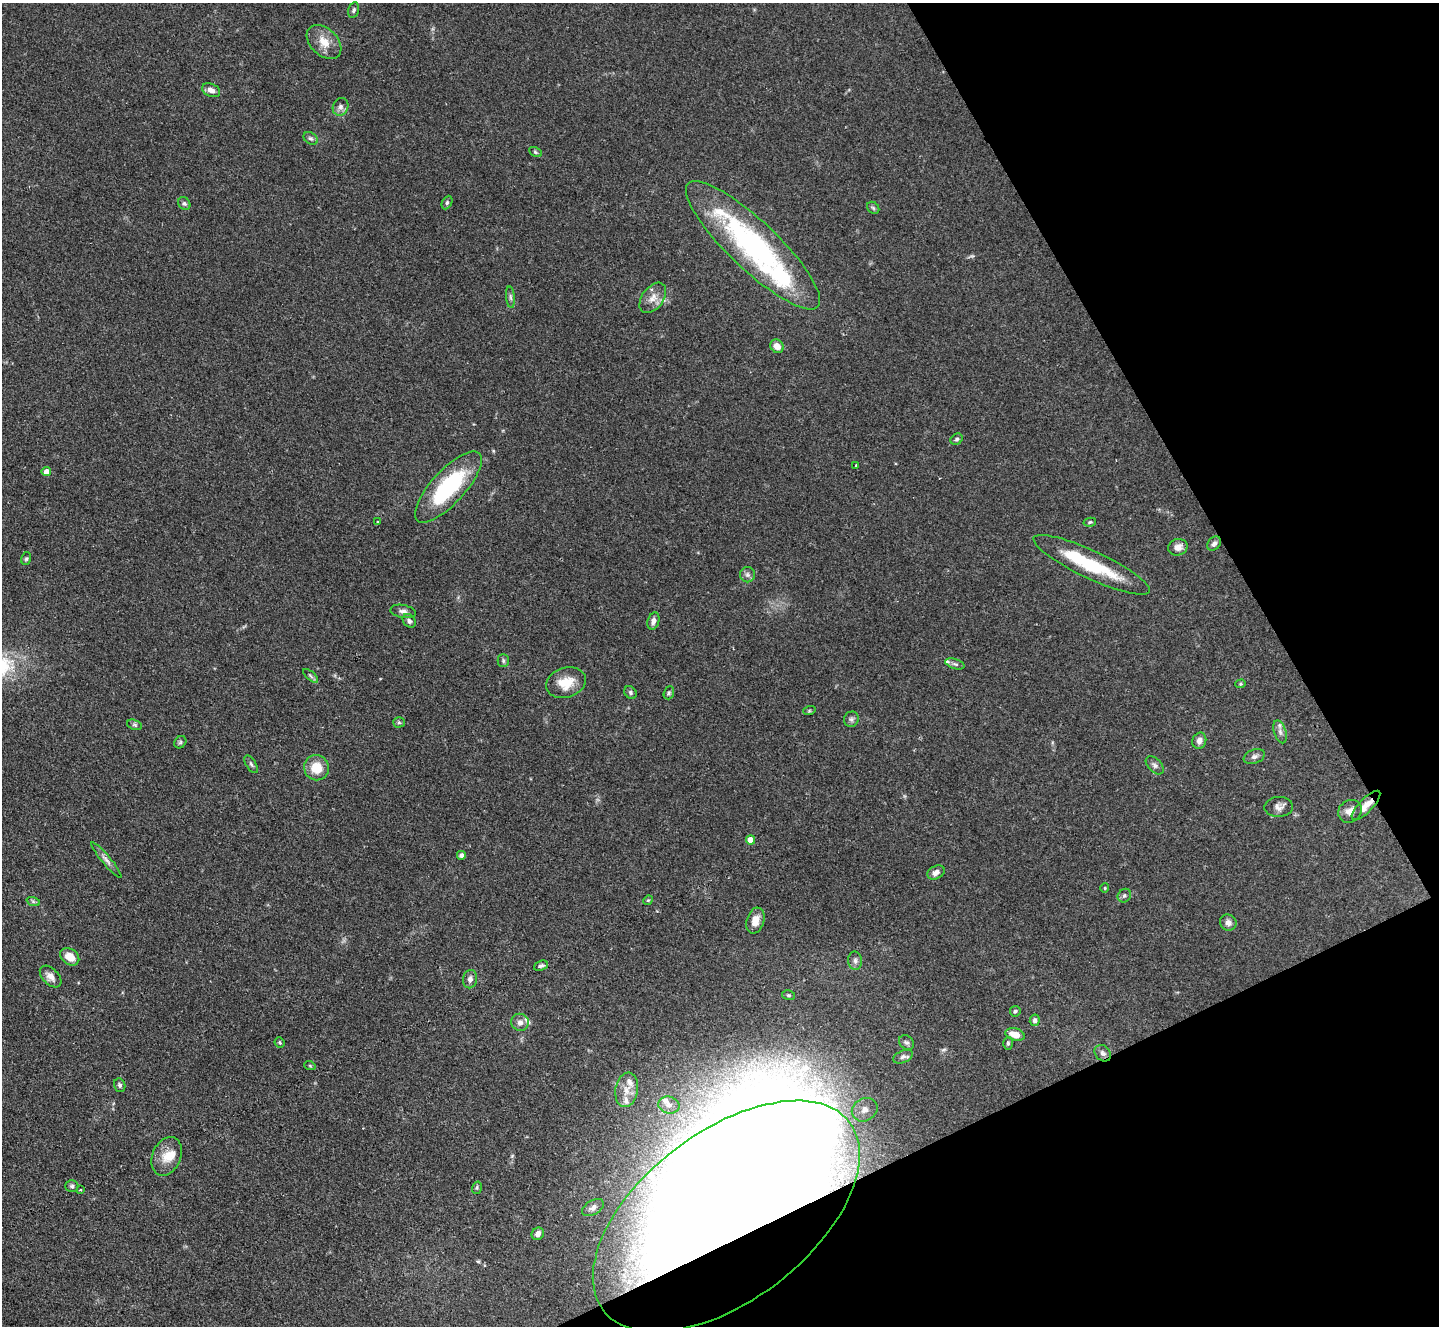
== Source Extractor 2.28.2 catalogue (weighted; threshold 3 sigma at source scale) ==
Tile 12 of 4 x 4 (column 4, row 3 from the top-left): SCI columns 4313-5749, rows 1619-2942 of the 5755 x 5746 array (HDU 1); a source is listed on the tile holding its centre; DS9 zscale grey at full resolution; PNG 1441 x 1328 px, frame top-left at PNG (2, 3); each listed source drawn as its Kron ellipse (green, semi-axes under 4 px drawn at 4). Shown black and unused: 23% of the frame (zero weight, under 2 of 3 exposures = <1% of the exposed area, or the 3 px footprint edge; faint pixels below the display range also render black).
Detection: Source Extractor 2.28.2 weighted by HDU 2 'WHT'; one run over the whole footprint, this tile lists its part. Background 0.105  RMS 0.0057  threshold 0.0256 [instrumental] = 3 sigma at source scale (4.5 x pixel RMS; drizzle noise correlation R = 1.50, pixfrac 1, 0.05/0.05 arcsec/px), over >= 5 px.
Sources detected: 95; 1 inside a brighter object's white glare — neither listed nor drawn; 9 inside a brighter listed object's ellipse — not listed separately; the other 85 listed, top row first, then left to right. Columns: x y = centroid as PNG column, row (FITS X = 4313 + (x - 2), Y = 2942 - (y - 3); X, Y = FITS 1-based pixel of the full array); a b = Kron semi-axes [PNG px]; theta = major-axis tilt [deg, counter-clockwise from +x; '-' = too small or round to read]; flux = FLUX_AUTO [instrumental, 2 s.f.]
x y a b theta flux
354 10 8 5 77 1.1
324 42 20 13 -44 8.5
211 90 9 6 -23 3.3
341 107 9 7 62 2.3
311 138 8 5 -36 1.3
535 152 7 4 -28 0.9
184 203 7 5 -54 1.2
447 203 7 5 64 1
873 208 7 5 -45 0.91
753 245 89 24 -43 130
510 297 11 4 -85 1.4
653 298 17 10 53 5.6
777 346 7 6 - 5.3
957 439 6 5 - 1.1
856 465 2 2 - 0.56
46 471 5 4 - 3.9
448 487 46 16 47 56
378 522 3 2 - 0.6
1090 522 6 4 11 0.89
1214 544 8 6 48 1.8
1178 547 10 8 13 3.9
26 559 6 5 - 0.92
1092 565 64 14 -25 34
747 575 8 7 - 1.9
403 611 13 6 -10 2.4
409 621 7 6 - 1.7
653 621 9 5 72 2.7
503 660 6 5 - 1.1
955 664 10 5 -18 1.4
311 676 9 4 -42 1.3
566 683 20 14 18 12
1241 684 5 4 - 0.73
630 693 7 5 -50 1.2
669 693 7 5 69 0.98
809 711 6 4 18 0.67
851 719 8 7 - 1.5
399 722 5 5 - 0.89
134 725 8 5 -20 1.1
1280 732 12 6 -72 2.5
1199 741 8 7 - 3
180 742 7 5 46 1.1
1254 756 11 7 21 2.2
251 764 10 5 -57 1.3
1155 765 11 6 -45 1.9
316 768 13 12 - 11
1366 805 19 7 46 5.8
1279 807 14 10 2 3.3
1350 811 12 10 36 4.3
751 840 4 4 - 7.2
461 855 4 4 - 1.8
106 860 23 4 -50 2.8
936 872 9 6 29 2.6
1105 888 5 4 - 0.61
1124 896 7 6 - 1.4
648 900 5 4 - 0.69
33 901 7 4 -19 1
755 921 13 8 73 5.2
1228 923 8 7 - 2.8
70 957 10 7 -36 6.9
855 961 9 7 -87 1.8
541 966 7 4 20 1.4
51 977 13 8 -45 3.9
470 979 9 7 80 2.5
788 995 6 5 - 0.88
1015 1011 5 5 - 0.94
1035 1020 6 5 - 1.6
520 1022 9 8 - 2.6
1015 1034 10 6 -14 6.8
280 1042 5 5 - 0.81
907 1042 8 6 -41 1.4
1008 1043 6 4 -89 1
1103 1053 9 7 -45 2.4
903 1057 10 6 23 1.7
310 1066 6 3 -19 0.57
120 1085 7 5 -73 1.3
627 1090 17 11 80 6.8
669 1105 11 8 -14 3.6
865 1110 13 11 31 7.2
167 1156 20 14 67 8.8
72 1186 6 6 - 1.3
477 1188 6 4 72 0.86
80 1190 3 3 - 0.85
593 1207 12 7 31 2.5
726 1216 155 84 37 2400
538 1234 6 6 - 2.8
Overlapping masked pixels (flux is a lower limit): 2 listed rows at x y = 1366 805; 726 1216